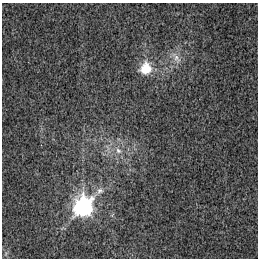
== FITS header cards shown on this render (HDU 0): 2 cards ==
NAXIS1  =                  256 / Axis length
NAXIS2  =                  256 / Axis length

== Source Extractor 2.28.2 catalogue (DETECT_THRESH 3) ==
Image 256 x 256 px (HDU 0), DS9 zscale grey, 1 PNG px = 1 image px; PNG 260 x 260 px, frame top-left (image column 1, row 256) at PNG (2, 3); no overlay
Background 4.85e-05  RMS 8.8e-04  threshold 0.00265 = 3 sigma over >= 5 px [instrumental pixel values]
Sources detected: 4; all 4 listed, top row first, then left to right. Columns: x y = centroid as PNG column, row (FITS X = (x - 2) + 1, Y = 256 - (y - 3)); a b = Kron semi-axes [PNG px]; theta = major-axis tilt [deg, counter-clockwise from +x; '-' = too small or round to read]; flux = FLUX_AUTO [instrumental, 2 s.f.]
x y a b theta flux
176 58 20 8 -60 0.53
146 69 6 6 - 3.4
118 150 10 8 -54 0.39
83 207 10 8 53 26